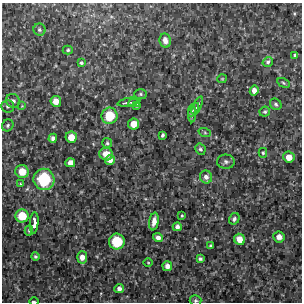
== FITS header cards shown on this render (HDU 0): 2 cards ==
NAXIS1  =                  300 / Width of image
NAXIS2  =                  300 / Height of image

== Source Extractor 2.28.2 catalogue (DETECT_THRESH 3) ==
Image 300 x 300 px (HDU 0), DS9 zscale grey, 1 PNG px = 1 image px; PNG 304 x 304 px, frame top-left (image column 1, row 300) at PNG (2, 3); each listed source drawn as its Kron ellipse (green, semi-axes under 4 px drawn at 4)
Background 2670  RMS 230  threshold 682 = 3 sigma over >= 5 px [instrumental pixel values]
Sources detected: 61; all 61 listed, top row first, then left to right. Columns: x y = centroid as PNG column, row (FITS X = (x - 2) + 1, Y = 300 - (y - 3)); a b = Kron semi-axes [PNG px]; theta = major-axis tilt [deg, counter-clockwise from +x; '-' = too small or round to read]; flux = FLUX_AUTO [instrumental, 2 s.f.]
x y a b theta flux
39 30 6 6 - 34000
165 41 7 5 -80 87000
68 50 5 4 - 25000
294 55 4 3 - 33000
268 62 5 4 - 31000
81 63 3 3 - 24000
222 79 5 4 - 16000
283 83 6 4 -28 22000
254 91 5 4 - 91000
141 94 6 5 - 24000
13 101 7 6 - 59000
56 101 5 5 - 140000
129 102 11 2 10 33000
134 103 5 3 - 21000
276 104 6 5 - 28000
137 105 4 3 - 23000
8 106 6 6 - 36000
22 106 4 4 - 14000
197 106 10 4 64 41000
194 110 7 4 58 34000
265 112 5 5 - 23000
192 113 9 4 90 37000
110 116 8 8 - 440000
134 124 5 5 - 180000
8 125 6 5 - 30000
205 133 6 4 -19 21000
163 135 4 3 - 28000
71 137 5 5 - 190000
53 138 4 4 - 57000
107 143 5 5 - 25000
200 149 6 5 - 32000
263 153 5 4 - 21000
106 154 7 6 - 190000
289 157 6 5 - 160000
110 160 5 5 - 100000
226 162 9 7 2 47000
70 163 5 4 - 100000
22 172 7 6 - 240000
206 177 6 6 - 68000
44 179 11 10 - 820000
20 184 4 3 - 16000
22 216 6 6 - 320000
182 216 3 2 - 15000
234 219 6 5 - 44000
154 221 9 4 81 100000
34 223 11 4 86 120000
177 227 4 4 - 60000
29 231 5 4 - 20000
158 237 5 4 - 74000
279 237 6 5 - 110000
239 239 5 5 - 170000
117 241 8 8 - 530000
210 246 3 3 - 25000
35 257 4 4 - 27000
82 257 6 5 - 110000
200 259 4 3 - 32000
148 263 4 3 - 13000
167 266 5 4 - 91000
119 289 5 4 - 49000
195 301 6 5 - 28000
34 302 4 2 - 27000
At the frame edge (FLAGS 8, measured only in part): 2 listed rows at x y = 195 301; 34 302